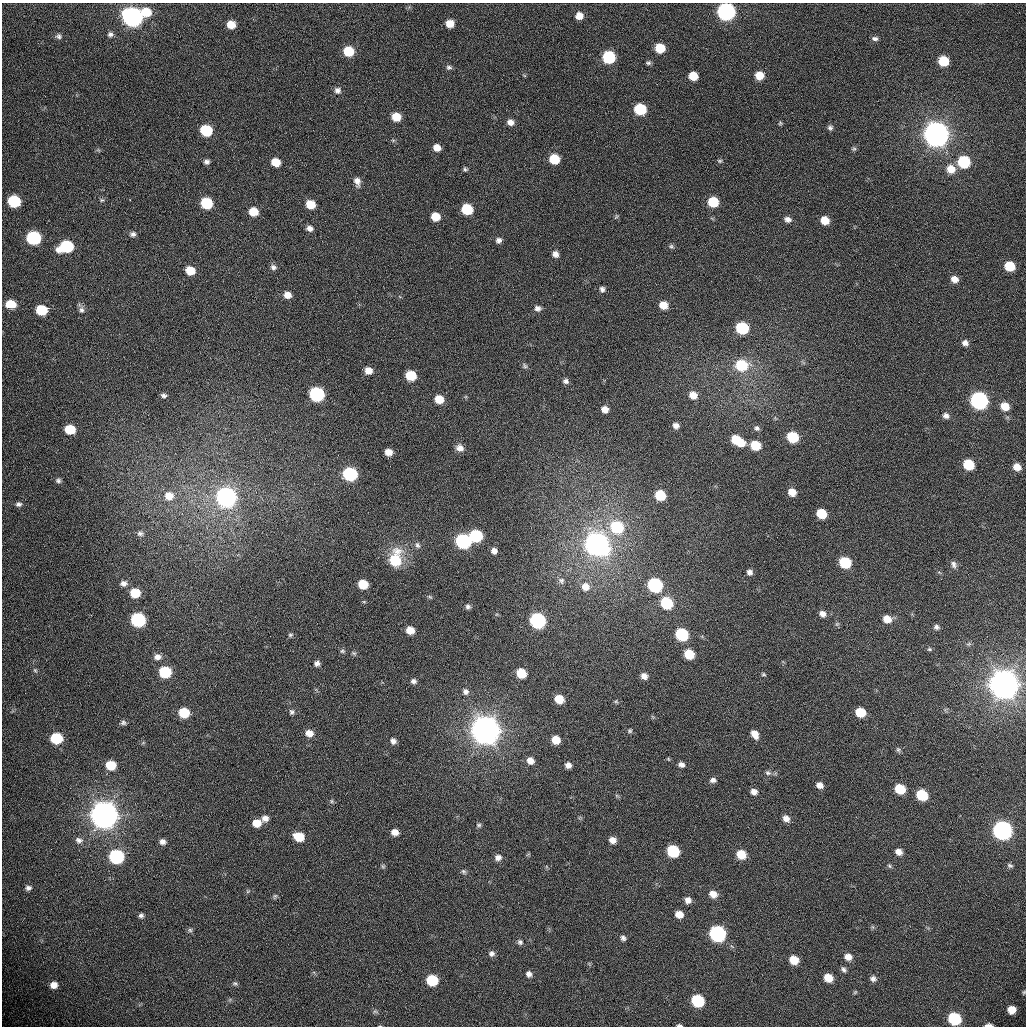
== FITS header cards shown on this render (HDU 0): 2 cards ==
NAXIS1  =                 1024 /fastest changing axis
NAXIS2  =                 1024 /next to fastest changing axis

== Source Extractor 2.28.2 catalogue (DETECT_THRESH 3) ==
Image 1024 x 1024 px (HDU 0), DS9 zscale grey, 1 PNG px = 1 image px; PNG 1028 x 1028 px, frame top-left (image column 1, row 1024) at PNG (2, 3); no overlay
Background 366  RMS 13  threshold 37.6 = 3 sigma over >= 5 px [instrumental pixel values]
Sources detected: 218; all 218 listed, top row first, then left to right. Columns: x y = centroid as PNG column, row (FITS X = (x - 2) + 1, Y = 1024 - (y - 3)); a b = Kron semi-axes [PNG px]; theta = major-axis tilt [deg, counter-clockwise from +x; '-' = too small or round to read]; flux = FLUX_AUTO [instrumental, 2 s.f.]
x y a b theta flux
146 12 9 9 - 1.8e+04
726 12 8 8 - 3.7e+05
579 16 7 6 - 8.3e+03
132 17 9 8 - 5.6e+05
450 23 7 7 - 1.1e+04
231 25 7 6 - 1.2e+04
110 34 7 7 - 2.6e+03
59 36 8 7 - 2.5e+03
875 39 7 5 -2 2.4e+03
660 48 7 7 - 2.5e+04
349 51 8 7 - 2.8e+04
609 57 8 7 - 7.6e+04
943 61 7 7 - 3.0e+04
648 63 6 4 -2 1.7e+03
449 67 8 6 -6 2.2e+03
759 75 7 7 - 1.4e+04
693 76 7 6 - 1.6e+04
337 90 8 8 - 3.5e+03
640 109 8 7 - 5.4e+04
396 117 7 6 - 1.6e+04
510 122 6 6 - 5.2e+03
780 123 6 5 - 1.2e+03
830 128 7 6 - 2.2e+03
206 130 8 7 - 5.3e+04
936 134 9 9 - 1.7e+06
437 148 6 6 - 8.0e+03
854 149 7 5 20 1.4e+03
554 159 7 7 - 2.8e+04
720 161 6 5 - 1.3e+03
207 162 6 5 - 2.7e+03
276 162 7 6 - 1.5e+04
964 162 8 8 - 6.2e+04
465 169 5 4 - 1.5e+03
951 169 9 9 - 1.3e+04
357 181 11 7 -76 5.2e+03
102 200 7 5 1 1.5e+03
130 200 3 2 - 1.0e+03
14 201 8 7 - 5.7e+04
713 202 7 7 - 3.2e+04
206 203 8 7 - 4.6e+04
310 204 7 7 - 1.7e+04
467 209 8 7 - 4.1e+04
253 212 7 7 - 1.6e+04
436 217 7 6 - 1.4e+04
616 217 7 4 56 1.1e+03
788 219 9 7 -17 4.3e+03
825 220 7 6 - 1.3e+04
310 228 7 5 -11 4.2e+03
133 234 8 6 8 2.7e+03
34 238 9 8 - 1.1e+05
498 240 7 6 - 3.2e+03
671 246 7 6 - 1.8e+03
66 247 11 8 16 6.7e+04
555 254 7 6 - 4.6e+03
1009 266 7 7 - 2.7e+04
273 267 7 6 - 2.7e+03
190 270 7 7 - 1.7e+04
954 279 8 7 - 7.0e+03
602 289 6 6 - 2.7e+03
287 295 7 6 - 7.2e+03
11 304 8 6 -4 2.1e+04
663 305 7 7 - 1.3e+04
538 308 8 7 - 3.6e+03
41 310 8 7 - 3.3e+04
81 310 10 7 -82 3.4e+03
742 328 8 7 - 7.2e+04
965 343 7 6 - 4.0e+03
741 365 10 8 -10 4.0e+04
525 366 8 5 -53 1.9e+03
368 371 7 7 - 7.9e+03
411 375 8 7 - 3.0e+04
565 381 7 6 - 2.8e+03
317 394 8 7 - 1.6e+05
164 395 7 6 - 2.6e+03
693 395 8 7 - 9.3e+03
439 399 8 7 - 1.5e+04
979 401 9 8 - 3.3e+05
1005 406 8 7 - 1.2e+04
605 409 6 6 - 6.9e+03
946 416 7 6 - 3.6e+03
676 425 6 5 - 4.1e+03
757 428 7 6 - 2.2e+03
70 429 8 7 - 2.6e+04
793 437 8 7 - 4.3e+04
736 439 11 7 -31 2.5e+04
741 442 6 5 - 8.7e+03
755 445 7 6 - 2.7e+04
460 448 9 8 - 5.6e+03
388 452 6 6 - 7.8e+03
968 464 8 7 - 3.5e+04
1017 467 7 6 - 8.0e+03
350 474 8 7 - 1.2e+05
58 480 6 6 - 2.1e+03
792 492 7 6 - 1.0e+04
660 495 7 7 - 3.3e+04
169 496 10 10 - 1.0e+04
226 497 9 8 - 5.0e+05
19 504 8 6 1 2.6e+03
821 514 7 7 - 2.6e+04
617 527 9 8 - 6.8e+04
140 533 9 7 2 2.9e+03
476 536 8 7 - 7.3e+04
463 541 8 8 - 1.6e+05
597 544 10 9 - 1.1e+06
417 545 9 6 -63 2.6e+03
494 551 5 5 - 4.4e+03
395 559 18 11 79 3.4e+04
845 562 8 7 - 5.2e+04
954 565 11 7 -64 3.4e+03
750 572 6 6 - 3.4e+03
561 581 9 8 - 3.0e+03
124 583 9 8 - 4.2e+03
363 584 7 7 - 2.3e+04
655 585 8 7 - 1.4e+05
585 587 10 9 - 8.1e+03
135 593 8 7 - 2.0e+04
430 597 7 4 -44 1.1e+03
364 602 6 3 -18 8.2e+02
666 603 8 7 - 5.5e+04
468 606 6 6 - 2.2e+03
822 614 8 7 - 4.8e+03
887 619 9 8 - 1.0e+04
138 620 8 8 - 1.2e+05
537 621 8 8 - 1.9e+05
837 624 7 5 44 1.4e+03
936 627 8 6 -24 2.7e+03
410 630 7 6 - 1.1e+04
290 635 7 5 14 1.6e+03
682 635 8 7 - 7.2e+04
969 644 7 6 - 1.7e+03
929 649 7 5 0 1.4e+03
342 651 7 5 -14 1.6e+03
354 653 7 5 -21 1.5e+03
689 654 8 7 - 2.5e+04
157 657 9 7 6 4.9e+03
317 663 7 6 - 3.3e+03
35 670 7 5 -54 1.6e+03
165 672 8 7 - 5.1e+04
521 673 7 7 - 2.5e+04
763 674 6 4 -1 1.1e+03
644 676 7 6 - 5.5e+03
413 681 7 6 - 2.8e+03
1004 684 10 9 - 2.6e+06
465 692 8 7 - 3.4e+03
559 699 7 6 - 1.7e+04
616 701 5 5 - 1.2e+03
291 712 7 6 - 2.1e+03
860 712 8 7 - 2.3e+04
184 713 8 7 - 2.7e+04
123 723 7 6 - 2.2e+03
486 730 10 9 - 2.4e+06
630 731 6 5 - 1.4e+03
309 733 8 7 - 7.2e+03
755 734 10 6 -58 7.8e+03
56 738 8 7 - 4.3e+04
556 740 7 6 - 1.3e+04
393 741 7 7 - 3.6e+03
898 750 8 5 -63 1.7e+03
530 761 7 7 - 6.4e+03
111 765 8 7 - 2.0e+04
568 765 6 5 - 4.7e+03
681 765 6 5 - 3.6e+03
768 773 8 6 -23 2.4e+03
713 780 8 6 -5 3.2e+03
820 785 7 6 - 5.0e+03
900 789 8 7 - 2.7e+04
754 792 7 6 - 4.5e+03
922 795 8 7 - 4.4e+04
331 801 6 4 -90 1.3e+03
104 815 10 9 - 2.3e+06
265 818 8 7 - 4.8e+03
786 818 8 6 -39 5.5e+03
257 823 8 7 - 1.2e+04
479 825 7 5 0 1.7e+03
1002 830 9 8 - 4.8e+05
395 832 7 6 - 6.8e+03
299 837 9 7 -20 1.8e+04
79 840 10 8 -19 4.0e+03
613 840 7 6 - 5.8e+03
162 842 6 6 - 3.7e+03
673 851 8 7 - 6.1e+04
899 852 7 6 - 6.2e+03
741 854 8 7 - 1.7e+04
116 857 9 8 - 1.2e+05
498 857 8 7 - 4.3e+03
1010 865 8 6 -20 1.9e+03
383 866 6 5 - 1.3e+03
889 866 6 5 - 1.4e+03
463 871 7 5 -45 1.7e+03
28 888 8 6 4 2.8e+03
248 891 6 4 19 1.2e+03
713 894 8 7 - 7.7e+03
275 896 8 5 60 1.4e+03
688 900 6 6 - 4.9e+03
679 914 7 6 - 8.9e+03
141 915 6 5 - 2.1e+03
190 930 6 6 - 1.7e+03
717 934 9 8 - 2.3e+05
623 938 6 5 - 2.4e+03
520 942 7 7 - 2.2e+03
492 954 7 7 - 3.0e+03
848 957 8 6 -15 6.7e+03
794 960 7 7 - 1.6e+04
844 969 7 5 -52 2.3e+03
529 974 7 6 - 3.4e+03
828 978 7 6 - 1.3e+04
873 979 7 7 - 3.0e+03
432 980 8 7 - 3.8e+04
235 984 8 5 -24 1.7e+03
54 985 8 7 - 7.0e+03
855 992 6 4 45 9.5e+02
1024 992 5 4 - 9.5e+02
698 1001 8 8 - 6.4e+04
1012 1010 7 6 - 1.2e+04
375 1011 6 6 - 1.6e+03
954 1019 8 7 - 7.3e+04
679 1025 6 3 -3 1.5e+03
989 1025 7 3 -1 4.0e+03
At the frame edge (FLAGS 8, measured only in part): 4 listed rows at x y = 726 12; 1024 992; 679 1025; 989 1025